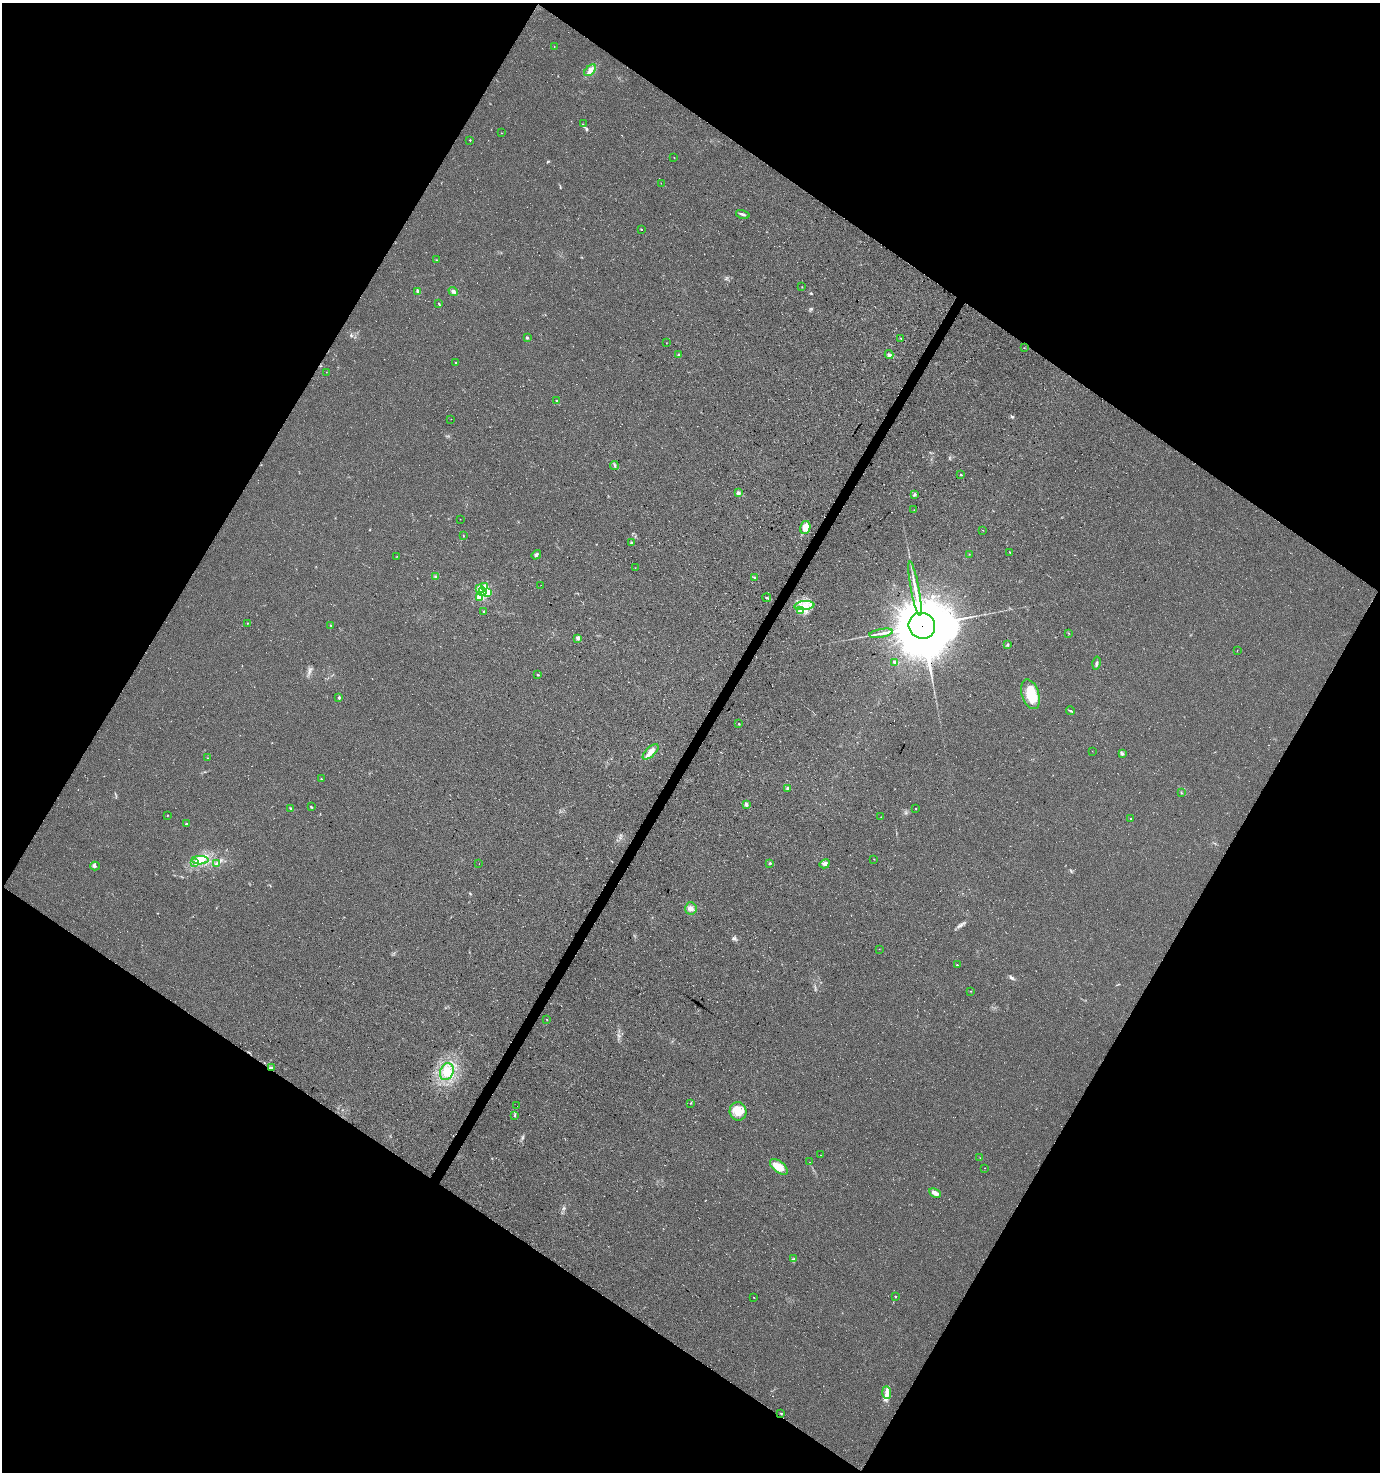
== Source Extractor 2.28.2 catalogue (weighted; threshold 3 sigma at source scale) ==
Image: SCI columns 190-5698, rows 7-5886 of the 5954 x 5886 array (HDU 1 of 3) = the unmasked area's bounding box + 8 px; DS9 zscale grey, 4 x 4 block average (1 PNG px = mean of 4 x 4 image px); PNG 1382 x 1474 px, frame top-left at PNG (2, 3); each listed source drawn as its Kron ellipse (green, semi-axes under 4 px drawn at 4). Shown black and unused: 48% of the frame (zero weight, under 3 of 4 exposures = <1% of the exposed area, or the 3 px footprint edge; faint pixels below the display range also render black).
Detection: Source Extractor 2.28.2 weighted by HDU 2 'WHT'. Background 0.0246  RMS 0.0088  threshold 0.0396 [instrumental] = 3 sigma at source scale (4.5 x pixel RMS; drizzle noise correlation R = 1.50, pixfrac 1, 0.0396/0.0396 arcsec/px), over >= 5 px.
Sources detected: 124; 2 inside a brighter object's white glare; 3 cosmic-ray / hot-pixel residue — neither listed nor drawn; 2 coinciding with a brighter row at this scale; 5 inside a brighter listed object's ellipse — not listed separately; the other 112 listed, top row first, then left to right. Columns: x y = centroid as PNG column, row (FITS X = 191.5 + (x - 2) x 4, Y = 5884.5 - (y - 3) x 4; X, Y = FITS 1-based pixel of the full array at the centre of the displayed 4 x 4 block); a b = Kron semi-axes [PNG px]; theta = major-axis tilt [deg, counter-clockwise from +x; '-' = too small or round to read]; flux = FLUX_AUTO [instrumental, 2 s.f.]
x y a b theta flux
554 46 2 2 - 1.4
590 70 7 4 46 24
583 124 2 2 - 1.3
501 133 2 2 - 1.2
470 140 2 2 - 5.9
674 157 2 2 - 2.7
661 183 2 2 - 0.79
743 214 7 2 -16 13
641 229 2 2 - 9
437 260 2 2 - 2.1
802 287 2 2 - 2.4
418 291 3 3 - 9.7
453 291 5 3 - 16
439 304 2 2 - 2
527 338 2 2 - 25
901 338 2 2 - 2.1
666 343 2 2 - 1.3
1024 348 2 2 - 1.3
678 355 3 2 - 4.3
889 355 4 3 - 12
456 363 2 2 - 8
326 372 2 2 - 1.2
557 401 2 2 - 4.4
451 419 2 2 - 1
614 465 4 2 - 6.9
961 475 2 2 - 6.8
738 493 2 2 - 70
915 494 4 2 - 5.7
914 510 2 2 - 1.8
460 519 2 2 - 1.6
805 528 7 5 75 56
983 530 2 2 - 1.8
463 535 2 2 - 1.8
632 543 2 2 - 12
1010 552 2 2 - 3.1
969 554 2 2 - 1.3
536 555 5 3 - 11
397 556 2 2 - 1.7
635 568 2 2 - 1.7
435 576 2 2 - 4.8
754 577 3 2 - 4.8
541 585 2 2 - 1
485 587 2 2 - 150
479 588 2 2 - 72
915 589 28 2 -79 50
483 592 4 2 - 10
488 593 2 2 - 150
480 597 2 2 - 150
767 598 4 2 - 5.3
804 606 10 4 6 48
484 611 2 2 - 4.4
800 611 3 2 - 9.9
247 623 2 2 - 1.9
331 625 2 2 - 3.7
922 626 13 12 - 46000
881 633 12 2 10 23
1069 633 2 2 - 1.4
578 638 3 3 - 17
1007 644 2 2 - 4.9
1237 650 2 2 - 1
894 662 4 2 - 6.9
1096 663 7 2 78 10
538 675 3 2 - 3.4
1030 694 15 8 -72 140
339 697 2 2 - 6.8
1070 711 4 2 - 6.1
739 724 2 2 - 3.3
1092 751 2 2 - 0.9
651 752 10 4 45 33
1123 754 3 3 - 8.5
207 758 2 2 - 1.9
321 779 2 2 - 2.5
788 788 3 3 - 9.1
1181 793 2 2 - 1.7
746 804 4 3 - 9.2
311 807 3 2 - 5.3
291 808 3 2 - 5.1
916 808 2 2 - 2.6
167 815 2 2 - 2.3
881 817 2 2 - 1.6
1131 819 2 2 - 9.2
186 824 2 2 - 5.3
874 859 2 2 - 1.6
200 860 8 4 1 31
195 863 3 2 - 6.1
216 863 3 2 - 5.4
770 863 2 2 - 9.2
479 864 2 2 - 0.96
825 864 5 4 - 15
95 866 4 2 - 8
691 908 6 5 - 25
879 949 2 2 - 1.5
957 965 2 2 - 6.8
970 991 2 2 - 1.6
547 1020 2 2 - 2
271 1068 3 2 - 7.8
447 1072 9 6 68 70
690 1103 2 2 - 1.6
517 1106 2 2 - 0.97
738 1111 9 8 - 87
515 1116 2 2 - 4.6
821 1155 2 2 - 1.1
980 1158 2 2 - 1.6
810 1162 2 2 - 0.78
779 1167 10 5 -38 68
985 1168 2 2 - 0.96
935 1193 6 3 -28 32
794 1259 3 2 - 4.5
754 1297 2 2 - 2
895 1297 3 2 - 3.3
887 1393 6 4 -87 25
781 1413 3 2 - 3.4
Overlapping masked pixels (flux is a lower limit): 2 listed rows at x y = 922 626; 271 1068
Diffuse or blended objects may show on this block-average render without a row.